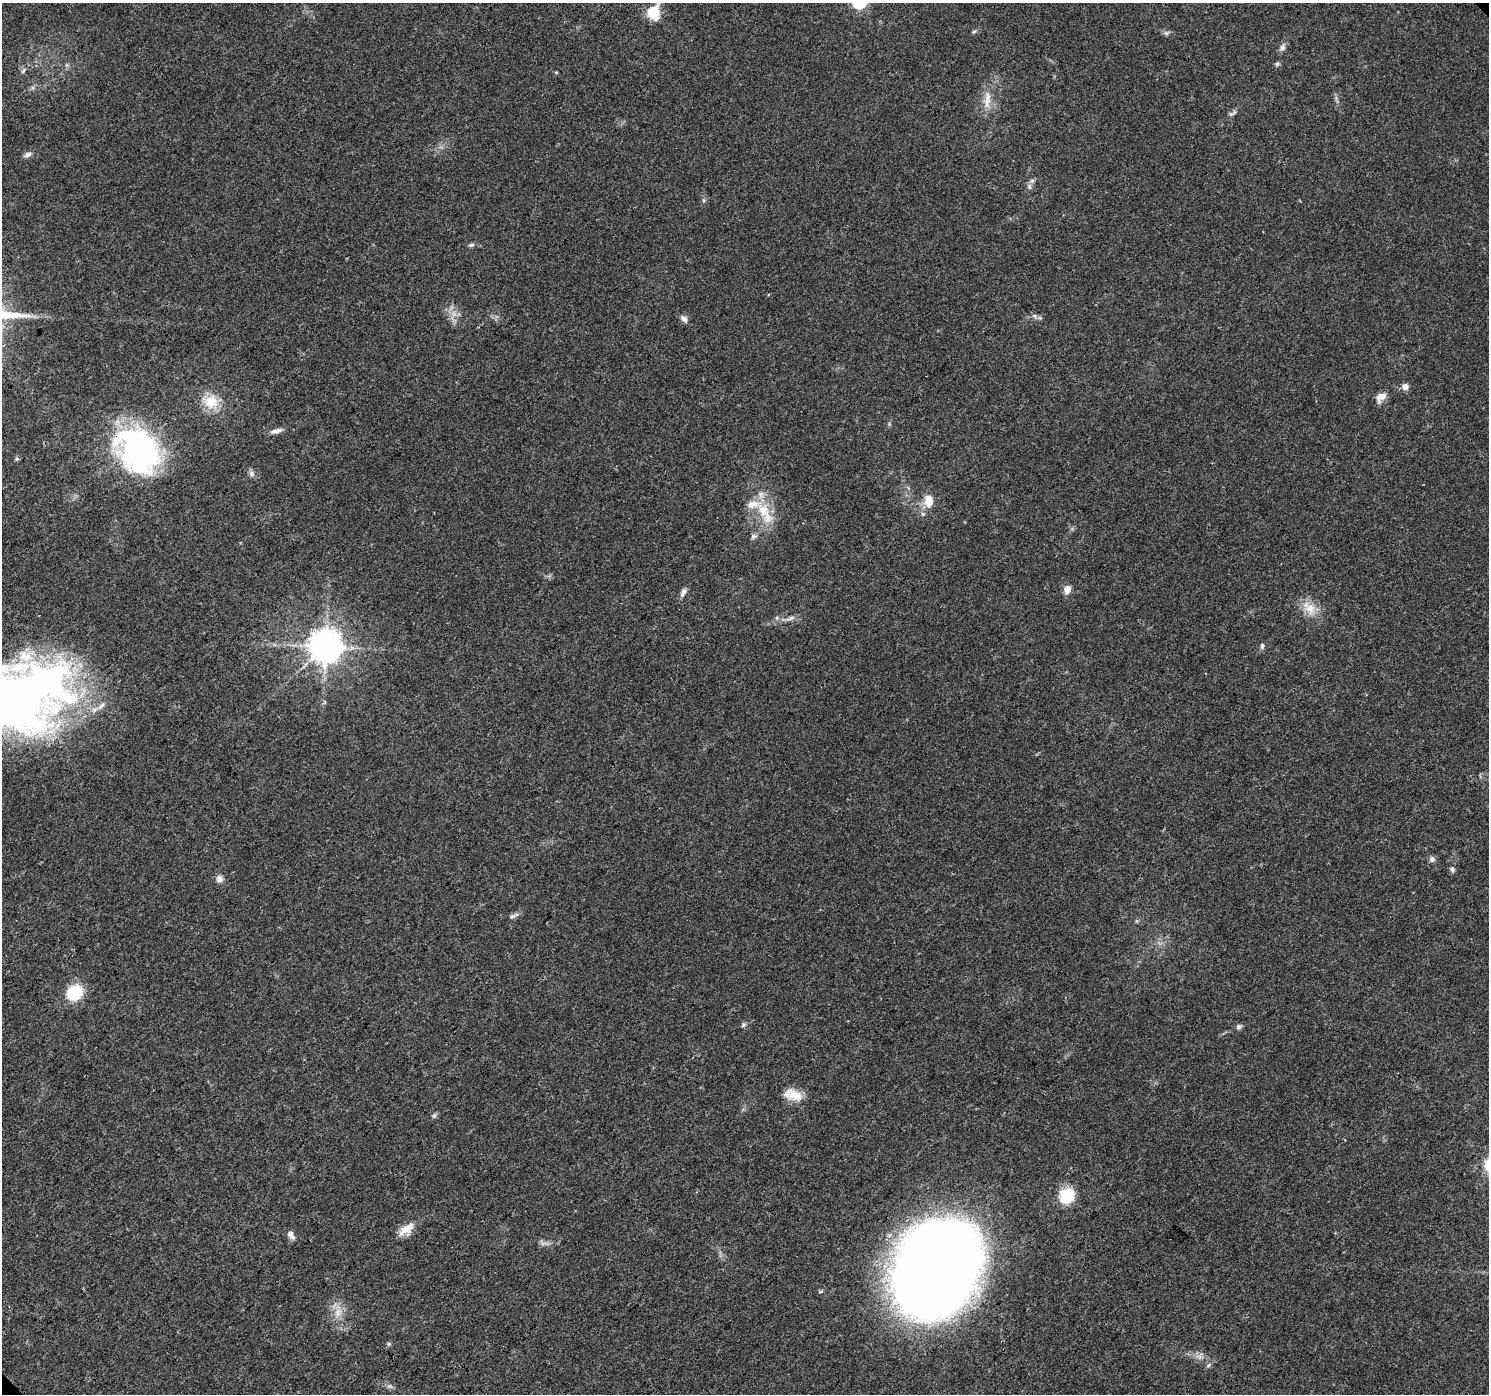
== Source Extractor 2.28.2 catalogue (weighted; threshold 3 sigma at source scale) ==
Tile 7 of 4 x 4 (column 3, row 2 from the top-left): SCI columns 3053-4539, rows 3075-4466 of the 6098 x 6083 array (HDU 1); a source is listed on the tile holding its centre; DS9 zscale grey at full resolution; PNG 1491 x 1396 px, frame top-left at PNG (2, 3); no overlay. Shown black and unused: <1% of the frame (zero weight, under 3 of 4 exposures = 7% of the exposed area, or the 3 px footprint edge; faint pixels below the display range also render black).
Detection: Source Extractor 2.28.2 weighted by HDU 2 'WHT'; one run over the whole footprint, this tile lists its part. Background 0.0386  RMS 0.0038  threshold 0.0172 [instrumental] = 3 sigma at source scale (4.5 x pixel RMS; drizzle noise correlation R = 1.50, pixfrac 1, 0.0396/0.0396 arcsec/px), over >= 5 px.
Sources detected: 55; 1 too faint to see at this stretch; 1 inside a brighter object's white glare — not listed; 4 inside a brighter listed object's ellipse — not listed separately; the other 49 listed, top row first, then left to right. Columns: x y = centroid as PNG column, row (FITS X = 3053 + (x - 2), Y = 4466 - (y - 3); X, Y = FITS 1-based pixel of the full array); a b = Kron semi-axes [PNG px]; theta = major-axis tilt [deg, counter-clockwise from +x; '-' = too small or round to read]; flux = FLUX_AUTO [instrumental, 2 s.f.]
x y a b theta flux
652 12 17 13 53 8.3
974 31 6 4 3 0.58
1166 33 7 6 - 0.93
1282 48 9 7 56 1.6
1277 64 6 5 - 0.71
23 71 8 4 55 0.74
556 72 5 3 - 0.39
987 100 28 8 86 4.9
1231 114 8 5 12 0.89
28 154 11 6 25 1.3
1029 186 9 4 82 1
471 245 8 5 11 0.83
1035 316 9 5 -6 1.1
684 319 11 7 -41 1.6
1405 386 8 7 - 2.1
1381 397 13 9 42 3
211 402 21 17 -9 9.2
276 431 15 6 15 2.1
138 450 57 43 -52 82
17 459 6 5 - 0.59
251 473 8 7 - 1.2
928 501 13 9 -87 5.7
763 511 29 17 -76 13
753 536 9 7 35 1.2
1067 589 7 6 - 3.9
683 592 13 6 65 1.6
1310 608 18 16 -53 6.4
791 618 12 5 22 1.5
325 646 9 9 - 740
1262 646 8 6 74 1
14 701 99 64 -6 230
1432 859 7 7 - 1.3
1452 869 8 6 -64 0.95
219 879 9 8 - 1.8
512 916 10 5 24 1.1
1136 921 6 4 -90 0.52
74 993 12 11 - 21
743 1025 8 5 28 0.77
1239 1027 7 6 - 1
793 1095 24 13 -16 6.5
434 1116 8 5 63 0.77
1067 1196 8 7 - 35
406 1229 20 11 36 5.3
291 1235 12 7 -57 1.9
935 1267 83 64 59 640
338 1313 16 9 79 4.1
389 1344 6 5 - 0.61
1209 1365 7 5 37 0.8
389 1386 7 5 -43 0.9
Overlapping masked pixels (flux is a lower limit): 2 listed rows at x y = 138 450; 14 701
Isophote crosses this tile's border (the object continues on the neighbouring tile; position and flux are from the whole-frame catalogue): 1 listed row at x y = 14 701